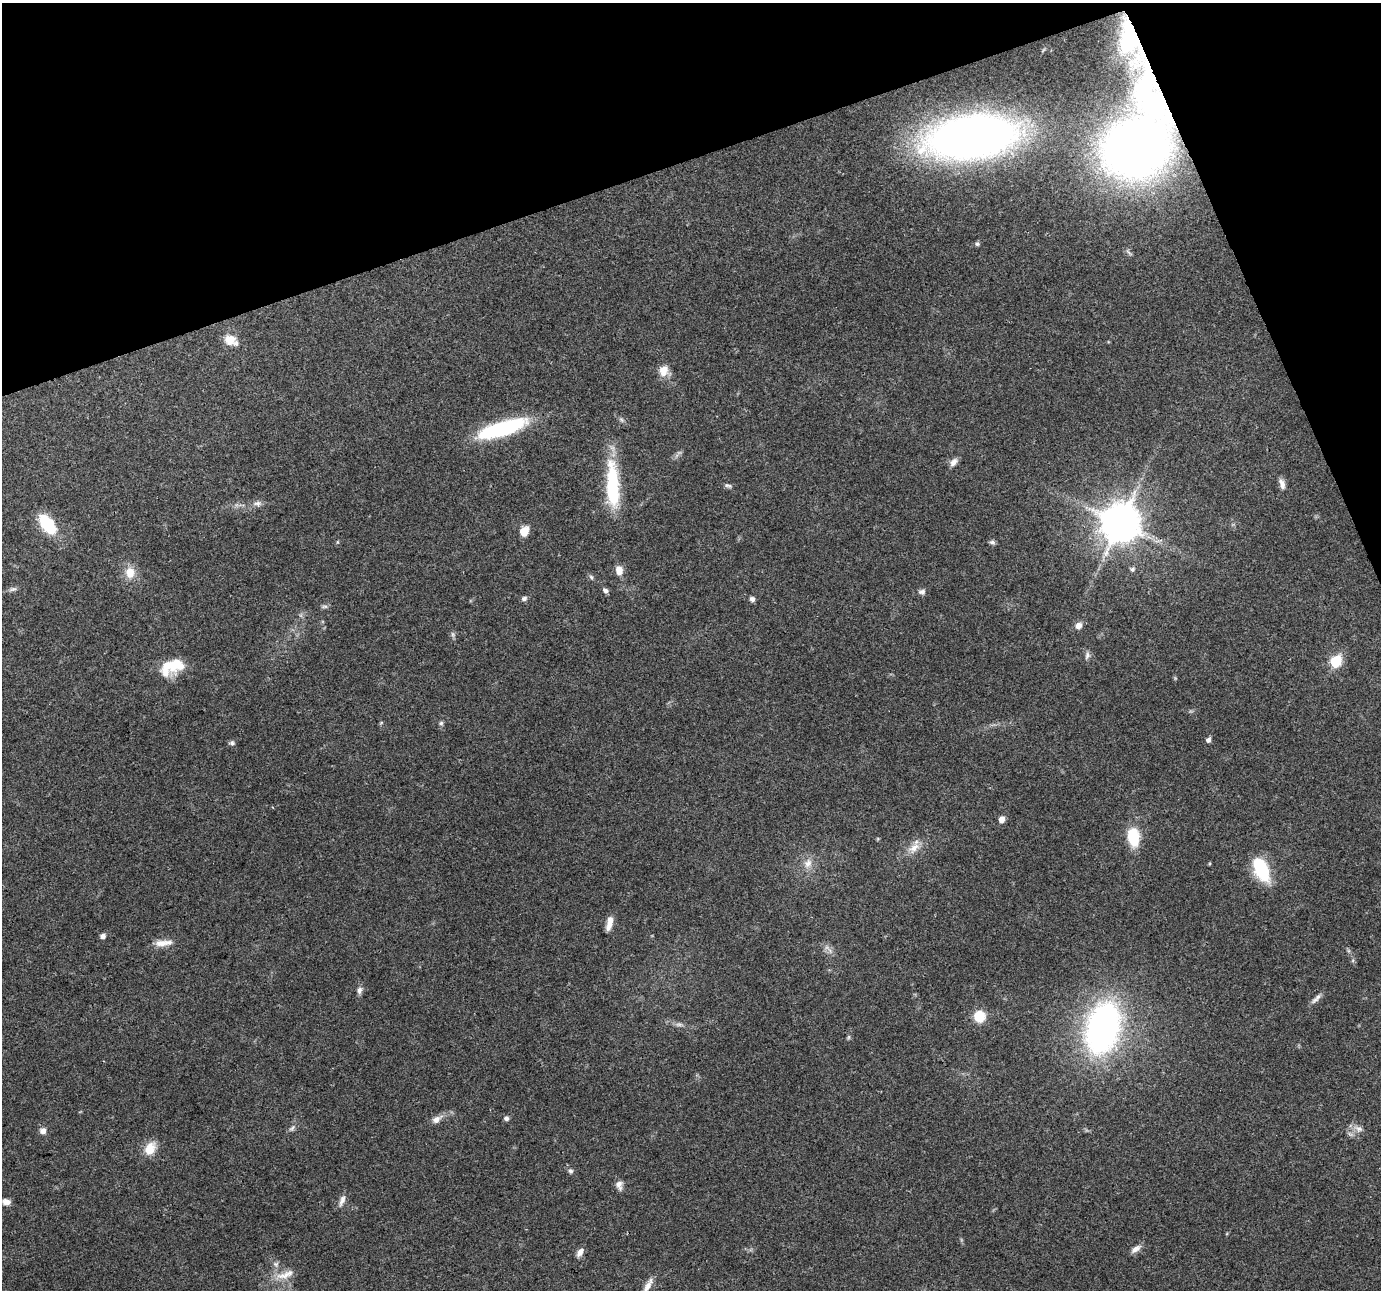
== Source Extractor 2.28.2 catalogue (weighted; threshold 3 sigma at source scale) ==
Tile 3 of 4 x 4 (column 3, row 1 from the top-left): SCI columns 2758-4136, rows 3939-5226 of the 5516 x 5358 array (HDU 1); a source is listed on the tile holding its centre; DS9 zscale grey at full resolution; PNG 1383 x 1292 px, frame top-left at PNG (2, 3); no overlay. Shown black and unused: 17% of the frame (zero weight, under 3 of 4 exposures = <1% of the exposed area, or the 3 px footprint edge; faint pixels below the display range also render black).
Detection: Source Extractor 2.28.2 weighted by HDU 2 'WHT'; one run over the whole footprint, this tile lists its part. Background 0.0893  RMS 0.0052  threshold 0.0236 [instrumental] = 3 sigma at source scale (4.5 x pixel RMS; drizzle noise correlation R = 1.50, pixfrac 1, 0.0396/0.0396 arcsec/px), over >= 5 px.
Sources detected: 68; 1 too faint to see at this stretch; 1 inside a brighter object's white glare — not listed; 3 inside a brighter listed object's ellipse — not listed separately; the other 63 listed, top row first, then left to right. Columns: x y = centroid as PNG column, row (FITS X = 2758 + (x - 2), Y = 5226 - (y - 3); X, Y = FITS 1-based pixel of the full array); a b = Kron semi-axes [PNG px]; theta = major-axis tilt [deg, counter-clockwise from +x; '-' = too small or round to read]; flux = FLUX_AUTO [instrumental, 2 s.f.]
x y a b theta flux
1130 38 52 22 -69 38
972 137 59 28 8 510
1137 145 64 39 70 550
977 244 6 5 - 0.93
230 340 16 13 -16 6.5
664 371 15 11 72 5.5
502 429 51 14 17 54
954 462 12 7 49 2.6
612 484 58 14 -87 36
1282 484 13 7 -74 2.8
728 485 11 5 -18 1.3
257 503 10 7 -4 2.2
47 523 21 15 -47 18
1120 523 12 11 - 1700
524 531 8 6 67 8.5
992 542 7 6 - 1.4
1132 569 6 5 - 1.2
619 570 11 8 -86 4.1
130 573 13 11 -84 7.2
591 577 7 5 -46 1
13 589 9 6 10 1.4
605 591 7 5 -44 1.6
922 592 9 7 2 1.7
524 598 7 5 24 1.6
752 599 6 5 - 1.8
325 606 9 4 0 1.2
1078 626 7 7 - 3.1
453 634 9 4 -81 1.1
1087 655 10 6 75 1.8
1336 661 7 6 - 45
174 664 26 16 9 15
441 723 6 6 - 0.97
1208 740 6 5 - 1.6
232 743 8 7 - 1.3
1002 819 5 5 - 4.5
1133 837 16 10 -83 22
914 848 19 10 36 6.1
808 863 13 10 58 4.6
1261 869 26 13 -65 28
609 923 17 6 76 4.3
103 936 5 5 - 2.2
161 943 18 9 2 4.9
359 990 9 7 77 1.9
1316 998 18 5 47 2.4
979 1016 12 11 - 12
679 1024 12 4 0 1.6
1103 1028 38 23 76 200
849 1037 6 4 71 0.72
506 1118 6 6 - 1.5
437 1119 15 8 35 3.5
292 1128 11 5 45 1.5
1358 1129 14 8 -28 3.1
43 1131 8 7 - 2.7
150 1148 18 12 57 8
571 1171 7 6 - 1.2
619 1185 12 8 -79 2.8
342 1200 16 6 68 2.7
6 1202 9 6 -9 2.7
1136 1249 15 6 35 2.7
580 1252 12 6 59 2.8
276 1264 8 6 0 1.5
285 1275 29 9 19 7.1
648 1286 24 6 63 4.2
Overlapping masked pixels (flux is a lower limit): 2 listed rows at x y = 1130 38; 1137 145
Isophote crosses this tile's border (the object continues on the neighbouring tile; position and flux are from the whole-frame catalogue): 1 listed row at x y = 648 1286